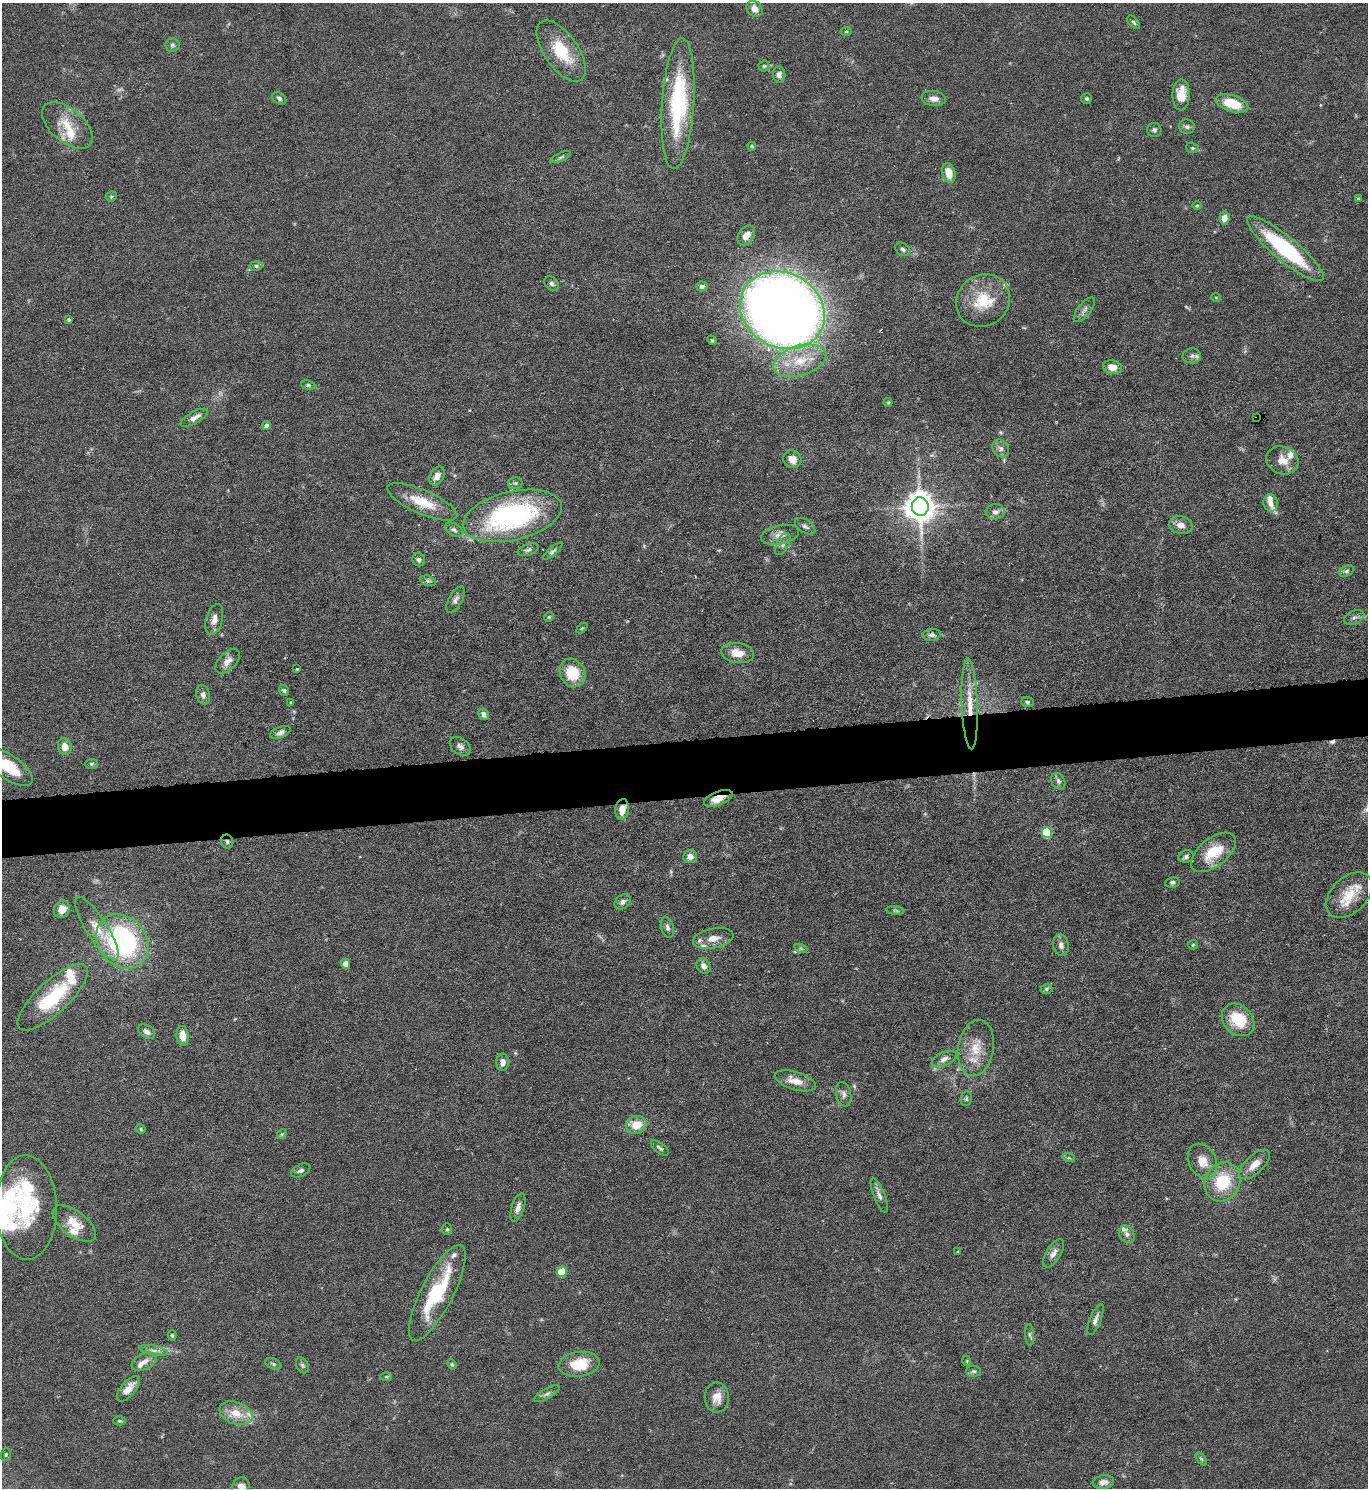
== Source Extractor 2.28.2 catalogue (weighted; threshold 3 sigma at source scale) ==
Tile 5 of 3 x 3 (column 2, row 2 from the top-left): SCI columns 1501-2866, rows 1487-2972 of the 4445 x 4458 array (HDU 1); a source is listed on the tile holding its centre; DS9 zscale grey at full resolution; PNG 1370 x 1490 px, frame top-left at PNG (2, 3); each listed source drawn as its Kron ellipse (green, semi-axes under 4 px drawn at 4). Shown black and unused: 4% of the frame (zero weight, under 5 of 9 exposures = <1% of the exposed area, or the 3 px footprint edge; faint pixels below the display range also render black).
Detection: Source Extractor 2.28.2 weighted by HDU 2 'WHT'; one run over the whole footprint, this tile lists its part. Background 0.0813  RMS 0.0041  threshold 0.0169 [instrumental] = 3 sigma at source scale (4.09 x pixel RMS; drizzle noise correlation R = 1.36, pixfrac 0.8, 0.05/0.05 arcsec/px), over >= 5 px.
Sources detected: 184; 1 too faint to see at this stretch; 3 inside a brighter object's white glare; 1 cosmic-ray / hot-pixel residue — neither listed nor drawn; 21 inside a brighter listed object's ellipse — not listed separately; the other 158 listed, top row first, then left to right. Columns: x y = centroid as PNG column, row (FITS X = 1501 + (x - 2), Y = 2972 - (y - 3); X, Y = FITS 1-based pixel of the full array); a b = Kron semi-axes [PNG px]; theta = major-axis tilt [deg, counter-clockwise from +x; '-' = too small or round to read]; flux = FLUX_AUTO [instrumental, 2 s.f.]
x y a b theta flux
754 9 9 7 -45 2.8
1134 22 8 4 -46 0.77
846 31 5 3 - 0.44
172 45 7 6 - 1
561 51 35 17 -55 16
764 66 5 5 - 0.66
779 75 8 6 -84 1.6
1181 95 15 8 89 7.2
279 98 8 5 -34 1.1
934 98 12 7 -7 2.8
1087 98 5 5 - 0.72
1232 103 17 8 -17 11
678 104 66 16 86 44
67 125 30 16 -41 10
1187 127 8 7 - 1.1
1154 130 7 7 - 0.94
752 146 4 3 - 0.49
1192 148 6 5 - 0.69
561 157 11 4 24 0.84
949 173 10 6 -75 5.6
111 196 5 5 - 0.54
1358 199 4 3 - 0.42
1197 205 4 3 - 0.35
1225 218 6 5 - 3.7
746 235 11 7 52 3.6
903 249 8 6 -31 1.1
1285 249 48 12 -40 40
256 266 6 4 9 0.88
551 284 8 6 -46 1
702 286 6 5 - 0.99
1216 298 5 3 - 0.31
983 301 28 25 37 15
782 310 44 37 -29 730
1084 310 15 6 51 1.8
69 320 4 4 - 0.95
712 340 5 4 - 0.47
1192 356 9 7 3 1.5
800 361 27 15 17 13
1112 367 9 7 -13 3.9
308 385 7 5 -9 0.69
888 402 4 4 - 0.39
194 418 15 6 29 2.6
1256 418 3 3 - 0.39
266 426 4 4 - 1.3
1001 448 9 7 -56 1.7
792 459 9 8 - 3.9
1282 460 16 13 -25 5.1
437 476 10 7 62 2.7
515 483 7 5 -1 0.82
422 502 38 12 -24 11
1271 503 9 7 -76 2.1
920 507 9 8 - 640
995 512 9 7 6 2.1
512 516 50 24 13 79
1181 525 12 9 -12 3.1
805 526 11 6 -33 1.4
454 530 9 6 -29 1.3
780 535 19 9 12 3.4
783 544 12 6 62 1.5
528 550 11 5 21 1.3
553 551 12 4 40 0.99
419 559 7 6 - 1.2
1346 571 8 5 28 0.98
428 581 8 5 -15 0.97
456 600 14 6 61 1.7
549 617 5 4 - 0.47
1354 617 11 6 25 1.4
214 620 16 8 75 3
582 628 6 4 44 0.46
932 635 9 6 4 1.3
738 653 16 10 -8 5.4
228 661 15 8 46 2.9
297 669 3 3 - 0.41
572 673 15 12 -62 12
284 690 6 4 -52 0.63
203 695 10 6 -75 1.6
1027 702 6 5 - 0.7
291 703 4 3 - 0.41
970 704 45 8 -88 9.5
484 714 6 5 - 1.5
280 732 11 5 22 1.4
65 746 8 7 - 3.9
460 746 11 8 -37 1.8
91 764 6 5 - 0.7
8 767 29 12 -35 15
1058 781 9 6 -62 1.2
718 798 15 6 21 5.8
622 809 10 6 84 3.9
1047 833 5 5 - 22
227 842 7 6 - 0.91
1213 852 26 14 38 13
690 856 7 6 - 2.3
1186 857 7 6 - 1.1
1172 882 7 5 12 0.84
1349 895 27 17 45 11
623 902 9 6 37 1.5
62 909 9 7 59 3.5
895 910 9 4 -6 0.76
97 928 37 10 -57 7.7
667 928 10 6 -75 1.5
713 938 20 10 11 5
122 941 29 24 -50 68
1061 945 11 8 -79 1.9
1193 945 5 4 - 0.44
801 949 6 4 -19 0.63
346 964 5 4 - 2.4
704 966 8 6 -55 2.1
1046 989 6 4 17 0.66
53 997 45 16 43 25
1238 1020 18 14 -45 14
147 1032 9 6 -35 1.7
183 1036 10 6 -85 4.7
976 1048 28 18 80 10
944 1059 13 7 24 2.1
503 1062 8 6 89 2.4
795 1081 21 9 -17 5.3
844 1094 12 7 -77 1.8
966 1099 7 5 78 0.78
636 1125 10 9 - 6.8
141 1129 5 4 - 0.49
282 1134 5 4 - 0.49
660 1148 11 5 -37 1.1
1069 1158 6 4 -17 0.58
1203 1161 18 13 -62 5.6
1255 1164 19 9 43 4.6
301 1170 10 6 25 1.3
1223 1182 20 17 63 17
879 1196 18 5 -68 1.9
26 1207 52 30 -89 32
518 1207 15 6 72 2.1
74 1223 25 12 -37 7.4
447 1229 6 5 - 0.62
1127 1234 9 7 -59 1.7
958 1252 3 3 - 0.36
1053 1253 16 7 58 2.4
562 1272 5 5 - 16
437 1293 53 16 63 30
1095 1320 16 5 68 1.8
172 1335 5 4 - 0.51
1030 1335 11 4 -85 1
154 1350 14 4 -12 1.8
967 1361 5 3 - 0.32
144 1362 13 8 25 2.6
273 1364 8 5 -22 0.78
452 1364 5 4 - 0.49
579 1364 21 12 8 13
302 1365 8 6 -60 0.86
974 1371 7 5 -2 0.78
386 1377 6 4 1 0.58
128 1389 15 7 50 3.8
547 1394 14 5 30 1.4
717 1397 15 12 -88 4.6
236 1413 17 11 -20 7.1
119 1421 6 4 1 0.6
6 1454 6 5 - 0.63
1201 1459 8 4 -52 0.7
1103 1482 11 7 8 2.4
241 1486 9 8 - 2.9
Overlapping masked pixels (flux is a lower limit): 4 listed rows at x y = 1256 418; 718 798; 622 809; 227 842
Isophote crosses this tile's border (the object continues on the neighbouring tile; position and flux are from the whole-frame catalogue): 2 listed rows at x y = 8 767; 241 1486